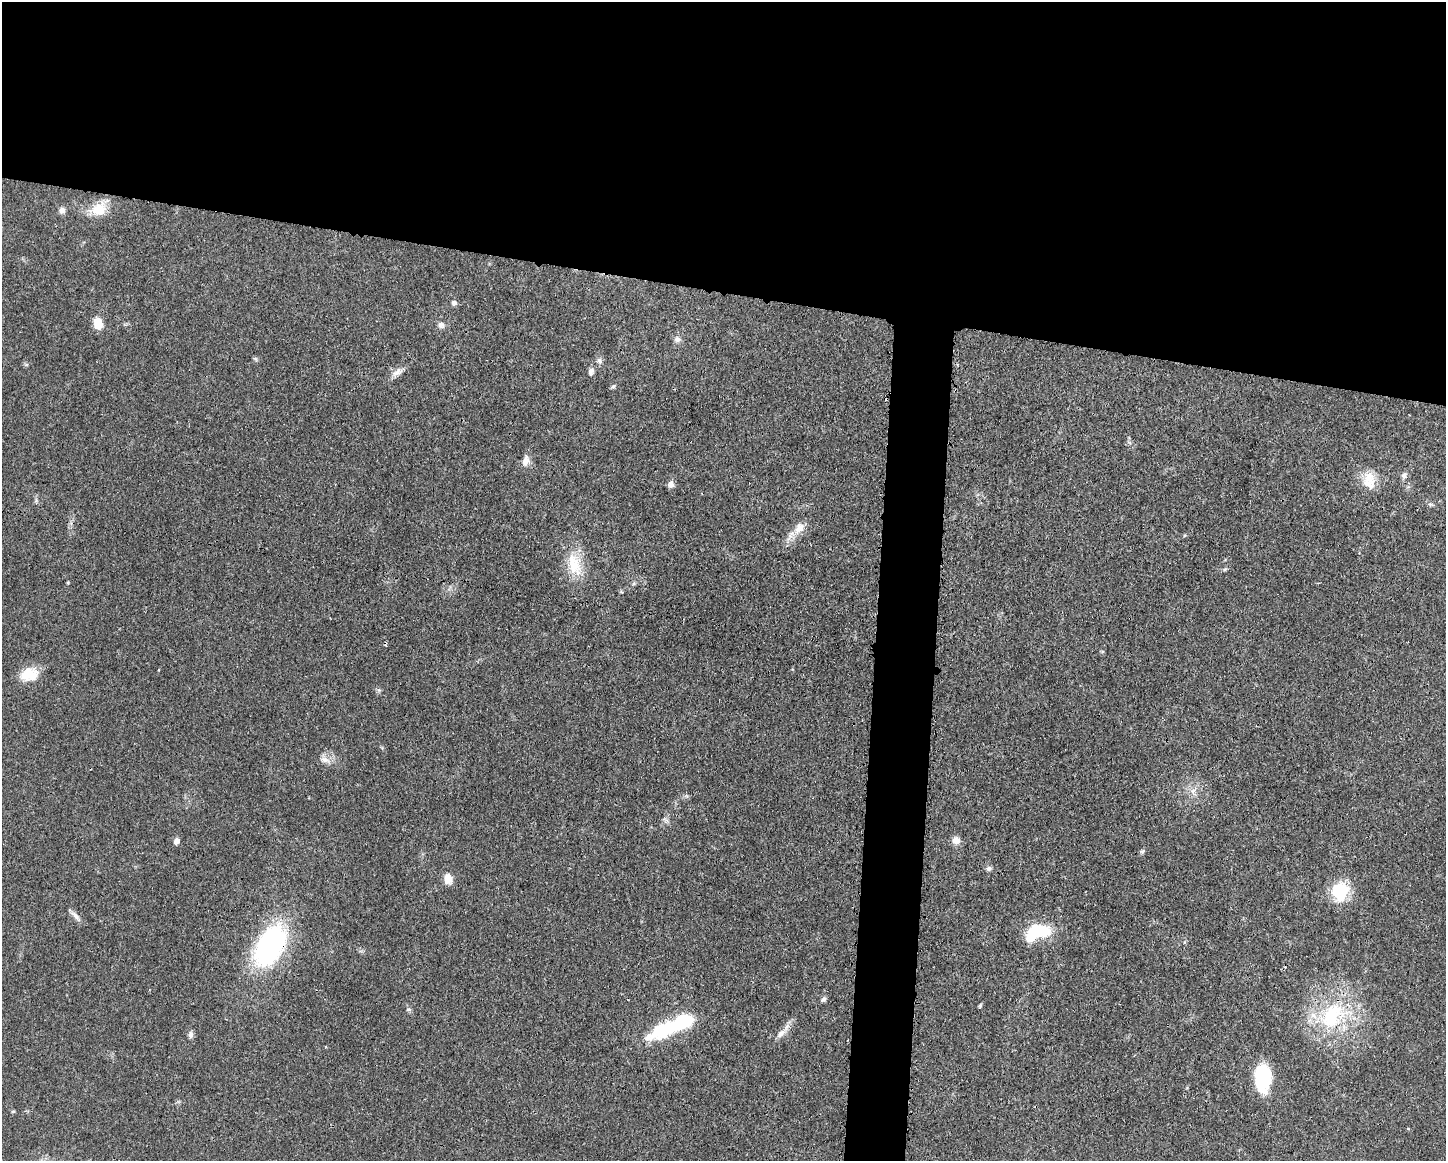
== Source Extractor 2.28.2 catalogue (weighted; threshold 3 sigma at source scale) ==
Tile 2 of 3 x 4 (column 2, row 1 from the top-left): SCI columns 1562-3005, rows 3485-4643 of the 4680 x 4647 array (HDU 1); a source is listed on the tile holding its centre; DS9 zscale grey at full resolution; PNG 1448 x 1163 px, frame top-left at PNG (2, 2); no overlay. Shown black and unused: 28% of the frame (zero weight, under 3 of 4 exposures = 1% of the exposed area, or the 3 px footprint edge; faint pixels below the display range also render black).
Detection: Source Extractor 2.28.2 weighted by HDU 2 'WHT'; one run over the whole footprint, this tile lists its part. Background 0.021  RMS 0.0023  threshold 0.0103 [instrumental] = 3 sigma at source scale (4.5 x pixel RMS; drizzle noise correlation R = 1.50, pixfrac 1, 0.05/0.05 arcsec/px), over >= 5 px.
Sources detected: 45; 2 inside a brighter object's white glare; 1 cosmic-ray / hot-pixel residue — not listed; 1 inside a brighter listed object's ellipse — not listed separately; the other 41 listed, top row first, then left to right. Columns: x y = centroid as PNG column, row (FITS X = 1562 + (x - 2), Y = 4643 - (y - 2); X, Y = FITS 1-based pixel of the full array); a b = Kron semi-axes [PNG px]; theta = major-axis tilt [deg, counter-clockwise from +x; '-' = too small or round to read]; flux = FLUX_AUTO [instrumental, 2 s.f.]
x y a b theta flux
99 209 21 16 17 5.2
62 210 8 7 - 1
454 303 7 7 - 0.72
98 323 13 9 -77 3.3
441 325 9 8 - 0.96
677 339 9 8 - 0.94
255 359 7 5 -31 0.35
599 360 8 6 -58 0.71
591 371 10 6 83 0.95
397 372 14 8 39 1.5
613 386 6 5 - 0.38
526 461 14 9 77 1.7
1404 475 8 7 - 0.78
1370 479 22 15 -60 4.3
671 484 9 7 -89 1.1
1430 504 6 5 - 0.4
799 528 19 12 52 2.9
574 564 37 19 -75 7.5
1225 569 6 4 41 0.33
634 583 6 4 71 0.35
27 673 26 15 24 4.7
325 760 15 8 -12 1.6
1193 791 9 6 79 1.1
956 840 9 9 - 1.6
176 841 6 5 - 1.3
1142 852 7 5 52 0.43
988 868 7 7 - 0.63
448 878 12 8 -82 2.6
1340 892 20 17 83 11
75 916 16 5 -46 1.1
1033 933 22 11 55 8.5
270 946 43 25 62 40
823 999 7 6 - 0.57
980 1006 7 3 54 0.28
409 1009 7 4 0 0.34
1332 1016 46 29 57 20
668 1028 51 17 25 15
781 1033 17 7 43 1.7
191 1035 9 6 85 0.74
1263 1077 25 14 90 15
13 1111 6 3 19 0.23
Overlapping masked pixels (flux is a lower limit): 1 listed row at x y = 270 946